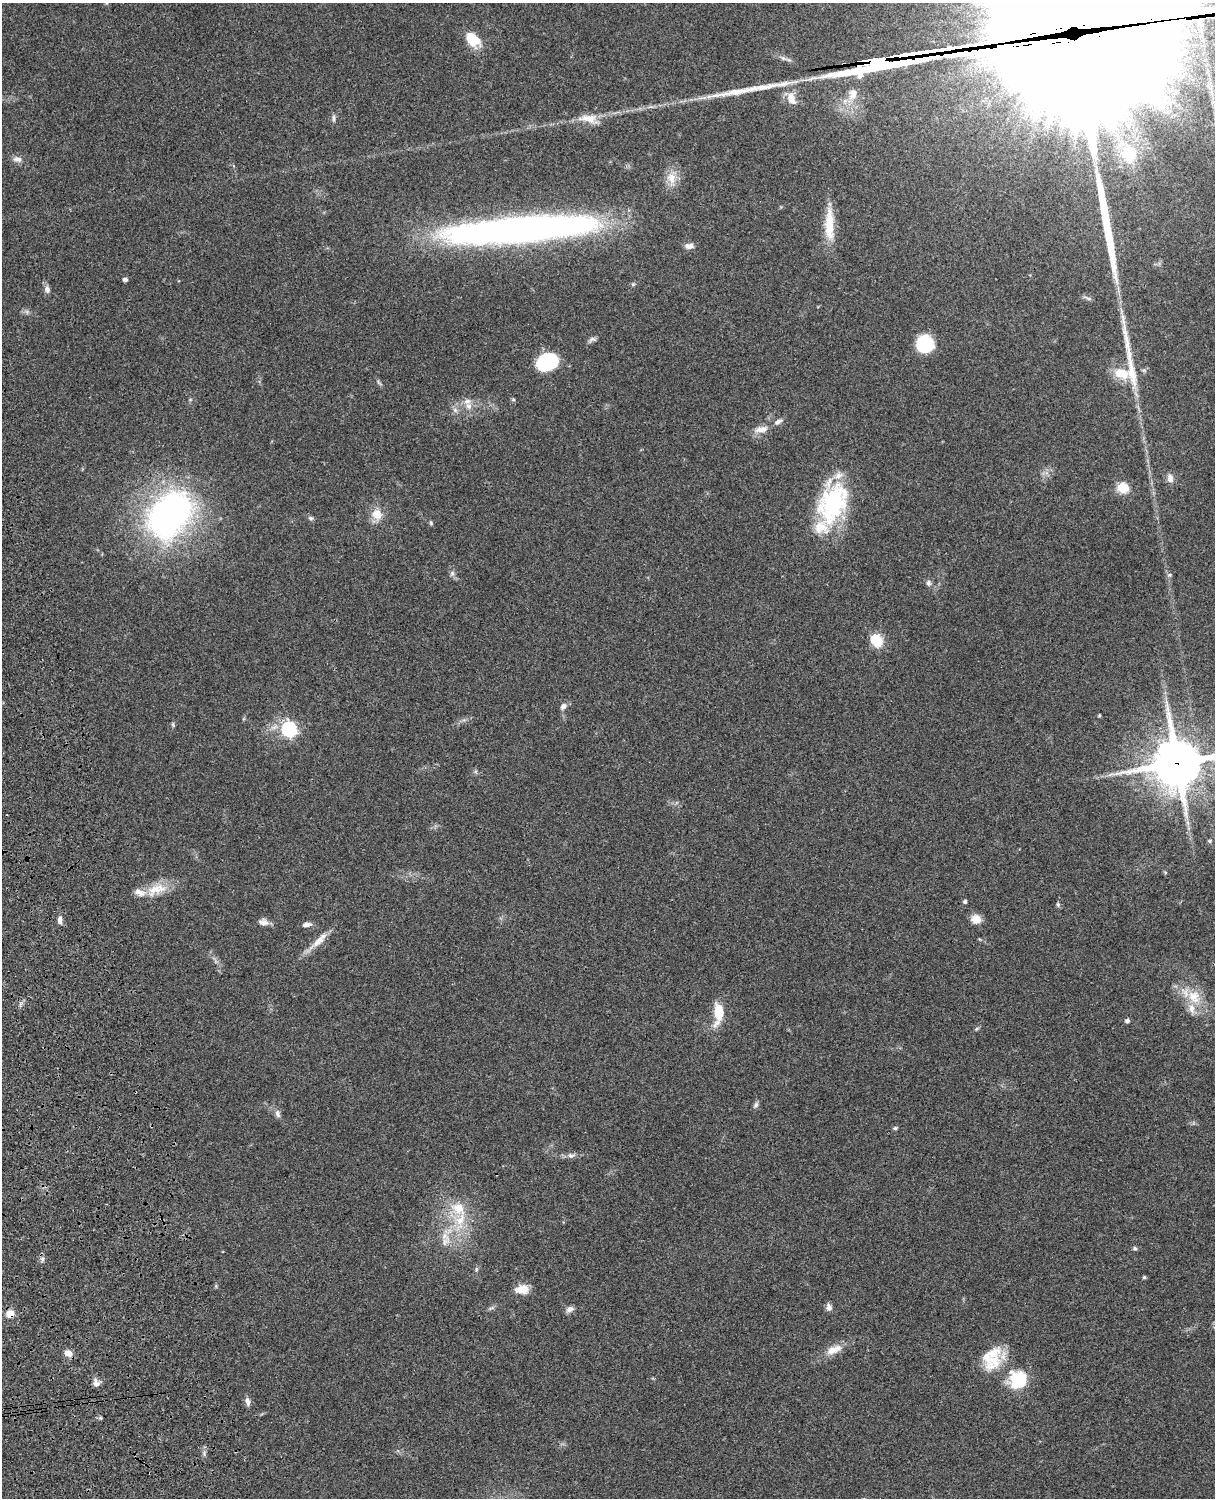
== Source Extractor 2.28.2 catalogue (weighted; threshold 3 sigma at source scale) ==
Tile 7 of 4 x 3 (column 3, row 2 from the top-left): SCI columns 2545-3757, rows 1773-3268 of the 5088 x 4927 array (HDU 1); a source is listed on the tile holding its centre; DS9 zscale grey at full resolution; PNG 1217 x 1500 px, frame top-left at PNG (2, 3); no overlay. Shown black and unused: <1% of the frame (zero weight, under 3 of 4 exposures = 6% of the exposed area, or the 3 px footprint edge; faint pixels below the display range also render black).
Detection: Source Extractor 2.28.2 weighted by HDU 2 'WHT'; one run over the whole footprint, this tile lists its part. Background 0.0774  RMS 0.0058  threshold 0.0259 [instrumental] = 3 sigma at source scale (4.5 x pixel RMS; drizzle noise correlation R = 1.50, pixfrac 1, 0.05/0.05 arcsec/px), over >= 5 px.
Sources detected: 92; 2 inside a brighter object's white glare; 1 cosmic-ray / hot-pixel residue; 6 long thin detections or spike segments (spike, bleed or trail) — not listed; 9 inside a brighter listed object's ellipse — not listed separately; the other 74 listed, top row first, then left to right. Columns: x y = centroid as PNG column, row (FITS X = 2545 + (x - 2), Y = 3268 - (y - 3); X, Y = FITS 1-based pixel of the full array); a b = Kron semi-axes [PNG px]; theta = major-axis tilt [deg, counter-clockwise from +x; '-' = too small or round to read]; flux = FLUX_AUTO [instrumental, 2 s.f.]
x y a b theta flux
107 3 5 3 - 0.59
473 39 20 13 -45 13
1077 39 130 53 9 53000
874 61 65 11 11 3000
853 94 18 11 75 7.9
791 98 18 11 -64 7.8
334 118 9 4 90 1.4
588 118 27 11 -3 8.7
1129 154 18 16 -74 23
17 159 13 7 -14 2.9
671 178 16 12 -75 7.3
829 224 43 11 -89 16
520 230 132 21 5 410
689 246 11 7 6 2.7
125 279 4 4 - 1.9
47 289 10 7 -76 2.4
592 339 11 6 6 1.6
925 344 16 15 - 27
547 362 18 14 21 40
1122 373 18 11 -12 13
379 382 11 2 -55 1
513 399 5 4 - 0.8
469 406 10 8 -87 3.5
778 422 12 6 28 2.4
761 429 18 8 10 5.1
1170 478 12 8 -81 3
1123 487 12 10 -13 10
833 505 56 31 82 56
377 514 10 9 - 8.9
168 517 59 46 47 180
310 518 7 5 -30 1.2
431 523 6 5 - 0.85
452 573 7 6 - 1.4
1170 575 6 5 - 1
928 583 9 7 -80 1.6
877 640 7 6 - 35
563 706 9 7 54 2.5
1099 715 4 3 - 0.67
173 725 6 4 -79 0.88
289 729 7 6 - 120
1177 763 16 15 - 2700
1209 841 5 5 - 0.76
156 889 30 14 21 13
965 901 4 4 - 1.4
1058 905 6 5 - 0.99
976 919 12 10 -8 4.9
60 920 10 6 -85 2.4
263 922 13 8 -7 3.3
307 925 11 5 9 2.4
319 940 29 8 46 7.3
1194 997 22 17 -49 14
718 1012 26 10 86 14
1127 1020 5 5 - 1.5
977 1029 7 4 45 0.82
756 1105 9 5 60 1.5
278 1114 11 6 -74 2.2
895 1128 6 5 - 0.93
571 1156 10 6 -10 2.1
460 1220 20 13 48 14
445 1242 17 9 50 5.7
1135 1249 6 5 - 1
42 1259 7 6 - 1.5
476 1269 6 4 -73 0.74
1144 1277 4 4 - 0.89
522 1289 17 10 5 7
829 1307 8 6 -76 2.8
570 1309 10 7 26 2.4
10 1314 8 8 - 5.7
832 1350 18 11 23 6.9
68 1353 9 7 -31 4.3
994 1360 32 19 50 18
1018 1380 20 17 58 25
96 1383 10 7 -78 2.7
247 1401 11 6 -79 2.3
Overlapping masked pixels (flux is a lower limit): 4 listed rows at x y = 1077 39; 874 61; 1177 763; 10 1314
Isophote crosses this tile's border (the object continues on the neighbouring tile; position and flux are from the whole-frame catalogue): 3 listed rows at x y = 107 3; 1077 39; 1177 763